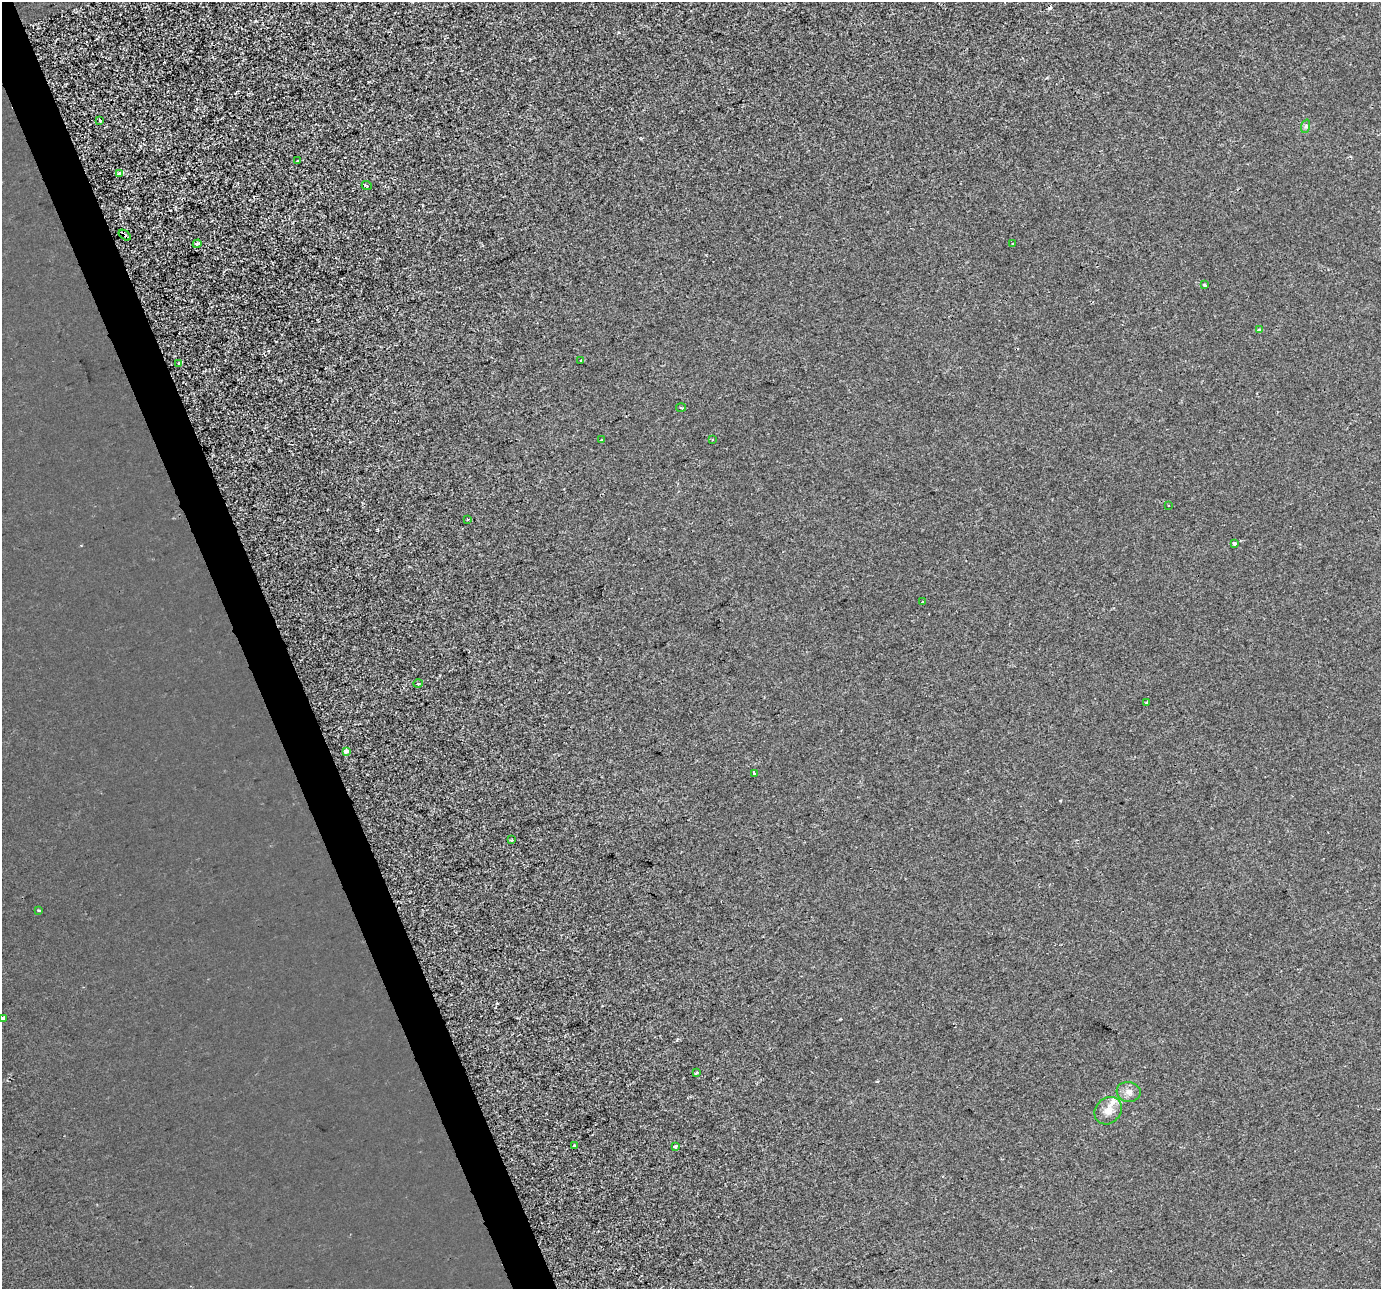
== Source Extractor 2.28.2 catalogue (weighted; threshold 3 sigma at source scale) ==
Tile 11 of 4 x 4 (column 3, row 3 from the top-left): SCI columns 2757-4135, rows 1418-2704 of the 5513 x 5354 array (HDU 1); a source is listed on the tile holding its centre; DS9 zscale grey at full resolution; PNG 1383 x 1291 px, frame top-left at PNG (2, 2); each listed source drawn as its Kron ellipse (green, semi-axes under 4 px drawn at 4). Shown black and unused: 3% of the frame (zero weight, under 2 of 3 exposures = <1% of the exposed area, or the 3 px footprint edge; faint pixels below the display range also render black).
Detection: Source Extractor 2.28.2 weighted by HDU 2 'WHT'; one run over the whole footprint, this tile lists its part. Background 2.73e-04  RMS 0.0029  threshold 0.0131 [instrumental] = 3 sigma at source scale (4.5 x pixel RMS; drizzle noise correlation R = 1.50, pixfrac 1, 0.0396/0.0396 arcsec/px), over >= 5 px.
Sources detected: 36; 4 cosmic-ray / hot-pixel residue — neither listed nor drawn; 1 inside a brighter listed object's ellipse — not listed separately; the other 31 listed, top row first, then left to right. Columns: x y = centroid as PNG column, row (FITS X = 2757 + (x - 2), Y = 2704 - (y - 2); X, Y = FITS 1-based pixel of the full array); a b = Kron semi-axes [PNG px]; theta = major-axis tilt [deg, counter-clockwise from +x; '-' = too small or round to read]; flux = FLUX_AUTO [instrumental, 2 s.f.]
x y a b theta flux
100 121 3 3 - 1.5
1306 126 7 4 72 0.56
297 161 3 2 - 0.4
120 174 4 3 - 2.8
367 186 5 3 - 0.49
125 235 7 3 -37 9.4
197 244 4 3 - 2.6
1013 244 3 3 - 0.4
1204 285 3 3 - 1.7
1259 330 4 3 - 1.5
581 360 3 3 - 0.48
179 363 3 3 - 0.45
681 407 5 3 - 0.34
712 439 3 3 - 0.25
601 440 3 2 - 0.33
1168 505 2 2 - 0.2
468 519 3 2 - 0.44
1234 543 4 3 - 1
922 602 3 2 - 0.6
418 683 5 3 - 0.35
1147 703 3 3 - 0.54
346 751 4 3 - 4.2
754 773 3 3 - 1
511 840 4 3 - 0.3
38 910 3 2 - 0.44
3 1018 3 3 - 8.3
697 1073 3 3 - 2.5
1129 1092 12 10 -8 2
1108 1111 15 12 47 3.1
574 1146 3 3 - 1.1
675 1147 3 3 - 1.2
Overlapping masked pixels (flux is a lower limit): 1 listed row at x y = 125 235
Isophote crosses this tile's border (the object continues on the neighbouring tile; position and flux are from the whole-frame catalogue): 1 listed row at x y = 3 1018